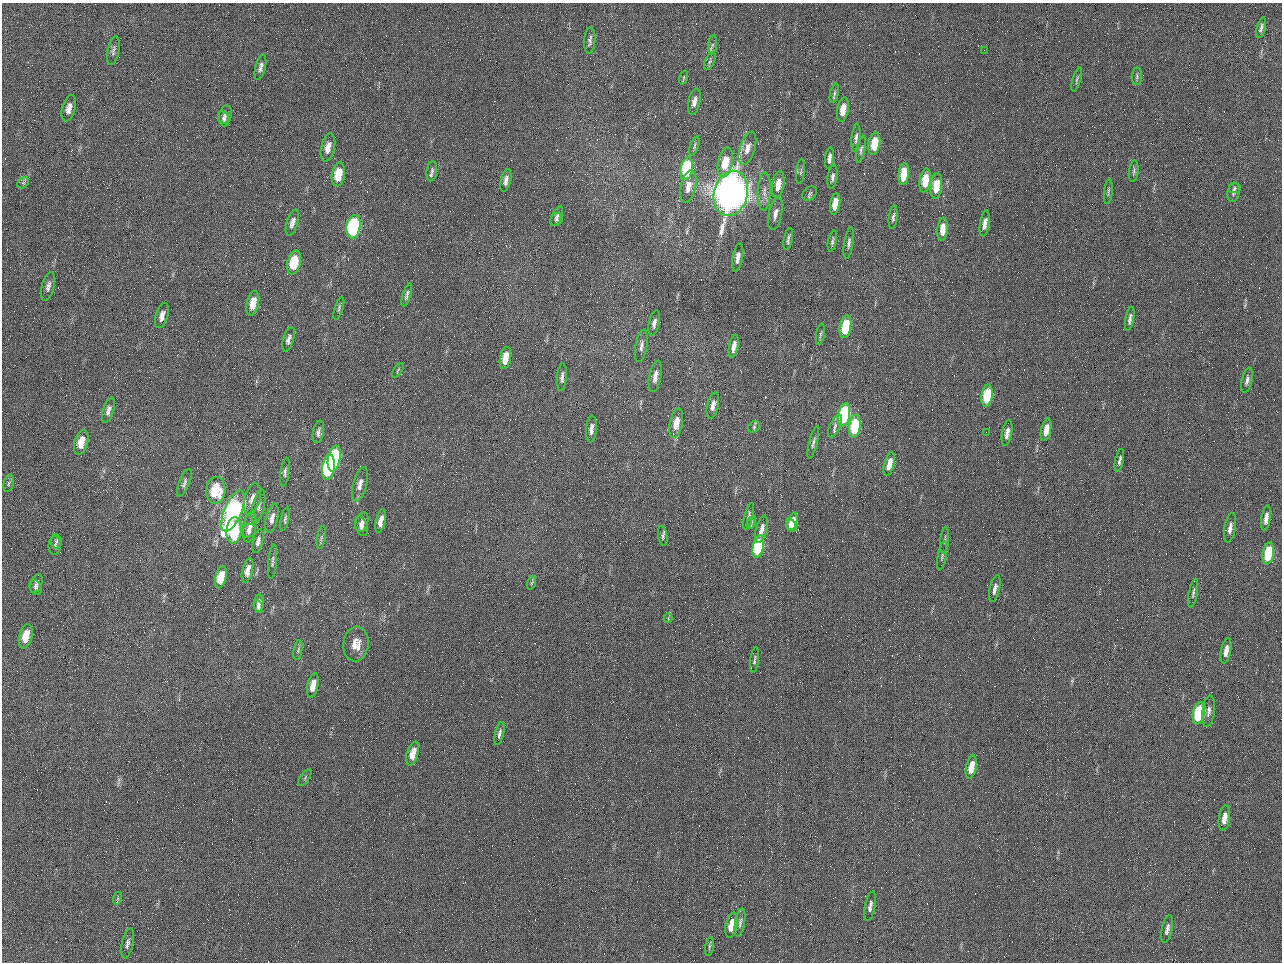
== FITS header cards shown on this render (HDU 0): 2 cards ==
NAXIS1  =                 1280 / length of data axis 1
NAXIS2  =                  960 / length of data axis 2

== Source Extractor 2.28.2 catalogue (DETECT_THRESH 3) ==
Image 1280 x 960 px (HDU 0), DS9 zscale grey, 1 PNG px = 1 image px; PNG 1284 x 964 px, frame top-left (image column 1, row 960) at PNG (2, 3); each listed source drawn as its Kron ellipse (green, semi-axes under 4 px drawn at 4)
Background 2560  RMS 180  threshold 554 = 3 sigma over >= 5 px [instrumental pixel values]
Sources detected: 156; all 156 listed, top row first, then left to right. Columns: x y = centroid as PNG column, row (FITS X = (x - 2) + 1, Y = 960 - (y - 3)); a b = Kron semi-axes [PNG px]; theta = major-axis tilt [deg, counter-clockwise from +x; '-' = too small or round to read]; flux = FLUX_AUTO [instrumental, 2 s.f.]
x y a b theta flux
1261 28 10 4 75 3.9e+04
590 41 13 6 86 4.5e+04
712 45 10 4 84 3.5e+04
984 50 2 2 - 6.4e+04
113 51 14 6 78 4.5e+04
710 61 9 4 65 3.2e+04
260 67 13 5 76 4.8e+04
1137 76 9 5 88 2.7e+04
684 77 7 3 72 1.8e+04
1077 79 12 3 73 2.6e+04
834 93 10 4 77 2.8e+04
694 101 13 6 78 7.6e+04
69 108 13 6 74 8.4e+04
843 110 12 5 80 1.6e+05
225 115 9 6 75 4.0e+04
224 119 8 5 -72 3.2e+04
856 138 14 4 84 4.2e+04
874 144 11 5 81 3.4e+05
694 146 10 3 71 2.4e+04
328 148 14 7 77 1.3e+05
747 148 17 7 72 1.2e+05
861 150 13 4 79 3.6e+04
829 158 11 4 84 5.5e+04
725 163 15 7 79 3.1e+05
687 169 11 6 81 9.0e+05
432 171 10 5 83 3.8e+04
801 171 13 3 84 2.4e+04
1134 171 11 4 84 3.0e+04
338 174 12 6 81 3.3e+05
904 174 11 5 84 3.2e+05
832 177 12 5 82 4.1e+04
506 180 12 5 76 6.5e+04
925 180 12 5 82 3.3e+05
23 183 6 5 - 2.5e+04
778 184 14 6 81 1.6e+05
688 186 16 7 77 1.2e+05
936 186 13 6 84 2.6e+05
1234 188 6 5 - 2.4e+04
764 192 19 6 88 9.2e+04
1108 192 12 4 84 3.0e+04
1233 192 10 6 80 4.3e+04
731 193 23 17 76 1.3e+07
810 194 8 6 46 2.8e+04
835 204 11 5 81 1.9e+05
775 214 16 6 78 9.0e+04
557 216 10 5 66 3.7e+04
893 217 12 4 83 3.7e+04
556 220 7 5 39 2.6e+04
292 222 13 5 73 6.8e+04
985 223 13 4 81 7.8e+04
353 227 12 7 81 1.9e+06
943 229 11 5 85 1.6e+05
788 239 11 4 79 3.5e+04
832 241 11 3 78 2.7e+04
849 243 16 4 81 4.6e+04
738 257 14 5 80 7.7e+04
294 262 12 6 77 4.4e+05
48 286 15 6 76 6.2e+04
407 295 12 4 73 3.8e+04
253 303 12 6 77 2.1e+05
339 308 12 3 72 2.5e+04
162 315 13 6 73 7.7e+04
1130 319 12 4 80 4.6e+04
654 323 13 5 78 5.6e+04
845 327 11 5 80 5.0e+05
820 334 11 3 80 2.2e+04
288 339 12 5 72 5.2e+04
641 346 16 6 80 5.8e+04
734 346 12 4 79 8.8e+04
505 358 11 5 79 2.0e+05
398 370 8 4 55 1.8e+04
655 376 16 6 79 1.0e+05
562 377 14 4 86 5.1e+04
1247 380 13 5 78 5.0e+04
987 396 11 5 82 6.2e+05
713 405 13 5 77 8.9e+04
108 410 13 5 73 5.6e+04
844 415 12 6 80 1.3e+06
676 423 15 6 79 2.1e+05
835 426 12 5 66 4.7e+04
855 426 12 5 82 7.1e+05
754 427 6 5 - 2.1e+04
591 429 13 5 85 6.5e+04
1046 430 11 5 78 1.4e+05
318 432 11 5 79 4.5e+04
986 432 2 2 - 7.6e+03
1007 433 13 5 79 7.9e+04
81 442 13 6 75 1.7e+05
813 442 17 3 76 3.8e+04
334 458 13 6 79 1.4e+06
1119 460 12 4 78 3.5e+04
889 464 12 5 76 1.5e+05
328 467 13 6 81 1.4e+06
285 472 15 4 81 3.6e+04
9 483 9 5 77 2.7e+04
184 483 15 5 68 3.9e+04
360 484 18 6 75 9.7e+04
216 490 13 9 86 4.4e+05
252 499 16 8 74 9.6e+04
258 506 17 6 77 5.4e+04
233 511 22 8 66 3.2e+06
749 516 13 4 75 3.7e+04
272 518 15 6 77 7.2e+04
1266 518 13 4 81 9.0e+04
285 519 12 4 78 2.9e+04
381 521 12 5 78 1.0e+05
792 521 9 4 72 2.1e+05
362 522 10 6 74 5.9e+04
752 522 6 4 71 2.2e+04
361 526 10 6 -71 5.1e+04
791 526 7 5 -58 1.5e+05
250 527 16 6 81 6.8e+04
1230 528 15 5 80 7.3e+04
762 529 14 5 75 9.9e+04
234 530 13 7 83 7.1e+05
249 531 7 6 - 4.2e+04
663 536 10 4 -81 3.1e+04
321 538 11 3 80 2.7e+04
945 540 13 3 85 2.8e+04
56 541 7 5 -82 2.4e+04
258 541 12 5 77 5.0e+04
55 546 9 6 83 3.3e+04
758 547 11 5 78 1.1e+06
1268 553 11 5 80 6.7e+05
942 556 15 4 80 3.1e+04
272 561 17 3 84 3.5e+04
247 571 12 5 77 9.5e+04
221 577 11 5 77 2.5e+05
531 583 7 4 70 1.8e+04
37 584 10 5 69 4.2e+04
36 587 8 6 -64 3.3e+04
995 589 13 5 77 7.1e+04
1193 593 14 4 79 3.8e+04
259 603 9 5 86 4.5e+04
258 607 6 4 -68 3.1e+04
668 618 4 4 - 1.4e+04
26 636 12 6 76 2.1e+05
356 644 17 12 84 1.7e+05
298 650 10 4 79 2.4e+04
1226 651 13 5 79 1.0e+05
754 660 12 3 82 3.0e+04
313 686 12 5 78 1.6e+05
1209 711 15 6 83 5.7e+04
1199 713 11 5 79 1.0e+06
499 734 12 4 77 4.0e+04
413 753 12 5 75 1.8e+05
971 767 12 5 78 2.1e+05
305 778 10 2 55 1.6e+04
1224 818 13 5 82 1.2e+05
118 898 6 4 72 1.7e+04
870 906 15 5 79 5.5e+04
740 922 14 5 81 4.7e+04
732 925 13 5 77 2.5e+05
1167 929 14 5 78 6.0e+04
128 943 15 5 78 5.3e+04
709 947 9 3 81 2.1e+04